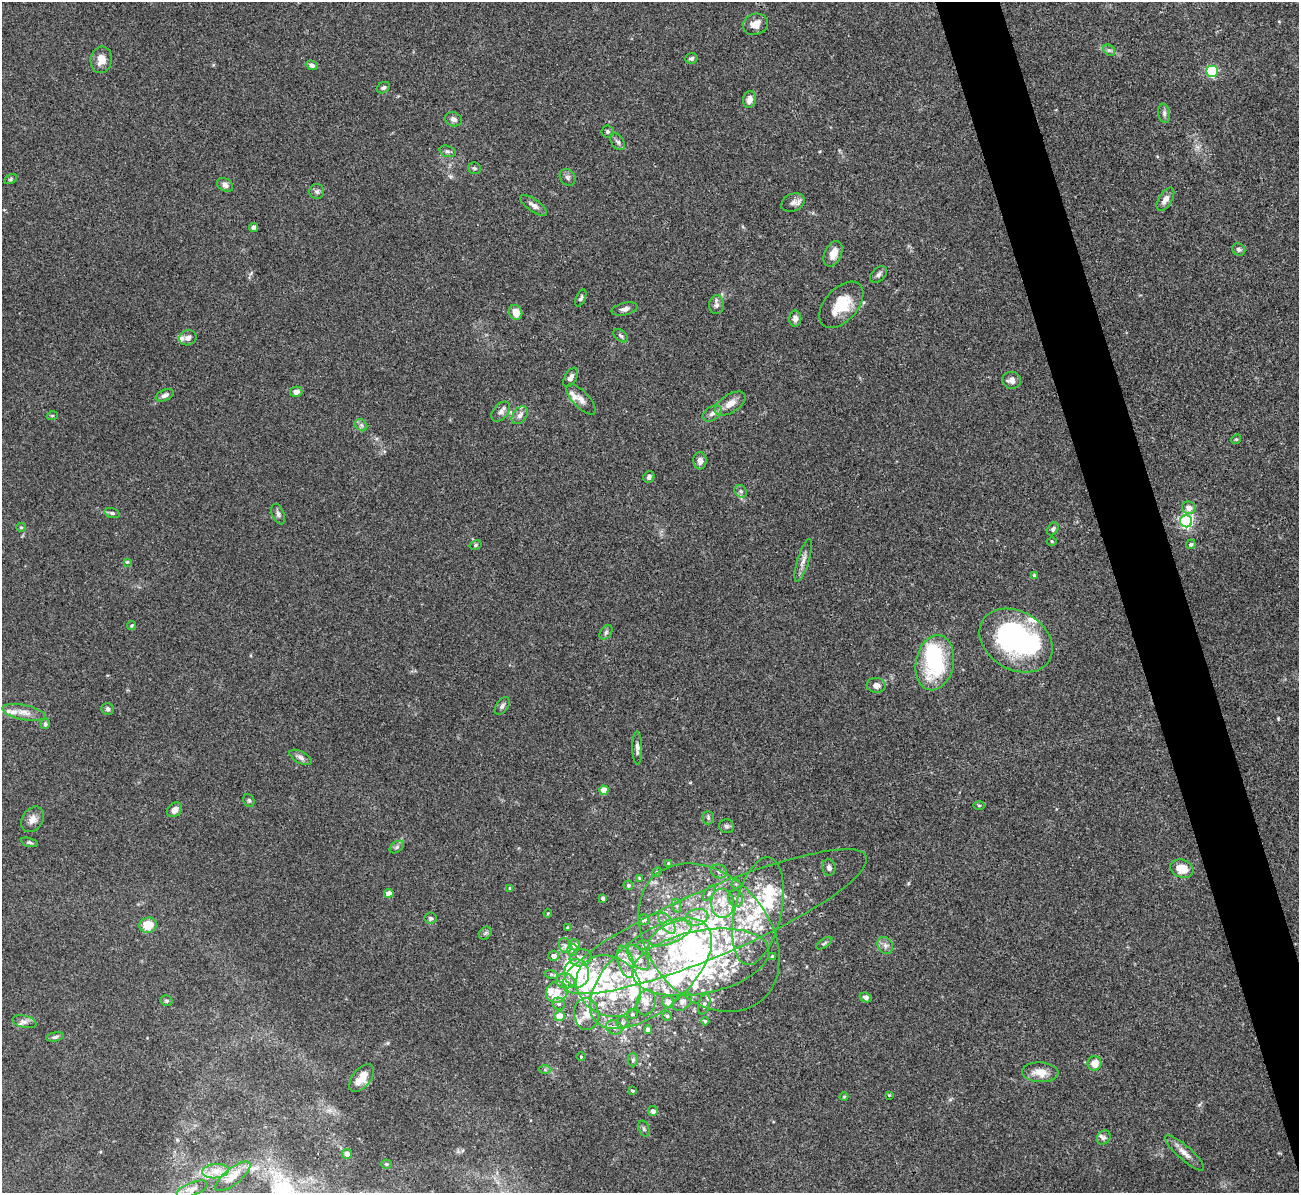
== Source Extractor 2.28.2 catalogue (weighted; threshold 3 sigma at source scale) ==
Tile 6 of 4 x 4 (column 2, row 2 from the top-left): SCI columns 1298-2594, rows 2527-3717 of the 5190 x 5175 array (HDU 1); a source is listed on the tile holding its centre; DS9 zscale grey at full resolution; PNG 1301 x 1195 px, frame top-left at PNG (2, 2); each listed source drawn as its Kron ellipse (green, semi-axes under 4 px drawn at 4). Shown black and unused: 4% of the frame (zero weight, under 3 of 4 exposures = <1% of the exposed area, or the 3 px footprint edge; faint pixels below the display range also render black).
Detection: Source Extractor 2.28.2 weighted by HDU 2 'WHT'; one run over the whole footprint, this tile lists its part. Background 0.0751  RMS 0.0058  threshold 0.026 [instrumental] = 3 sigma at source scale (4.5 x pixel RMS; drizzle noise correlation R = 1.50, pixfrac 1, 0.05/0.05 arcsec/px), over >= 5 px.
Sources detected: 223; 8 inside a brighter object's white glare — neither listed nor drawn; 55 inside a brighter listed object's ellipse — not listed separately; the other 160 listed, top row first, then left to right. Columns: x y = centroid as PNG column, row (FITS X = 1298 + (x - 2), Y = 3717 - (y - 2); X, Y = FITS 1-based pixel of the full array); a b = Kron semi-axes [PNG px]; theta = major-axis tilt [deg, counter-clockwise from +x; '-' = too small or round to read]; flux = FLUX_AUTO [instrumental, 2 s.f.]
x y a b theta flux
755 24 13 10 20 5.1
1109 50 6 5 - 1.1
691 58 6 5 - 1.5
101 60 13 10 79 5.6
312 65 6 4 -25 1.6
1212 71 5 5 - 63
383 88 7 5 31 1.3
749 99 8 6 78 3.7
1164 113 9 6 -81 1.7
453 119 9 7 -19 2.1
607 131 6 6 - 1.1
618 142 9 6 -56 1.7
447 151 8 5 -18 1.3
474 168 6 5 - 1.1
568 177 9 7 -55 1.7
11 179 7 4 28 0.87
225 185 9 6 -32 2.1
317 191 7 7 - 1.6
1165 199 13 6 59 3.9
793 203 12 8 23 2.8
534 205 16 6 -35 2.8
254 228 4 4 - 4.1
1239 249 7 6 - 1.6
833 254 13 8 65 5.8
878 274 10 6 43 1.7
581 298 9 4 66 1.2
716 305 9 7 89 2.3
841 305 27 16 48 18
624 309 13 6 13 2.3
516 312 7 6 - 6.7
795 319 8 6 90 3
620 336 8 5 -40 1.3
188 338 9 7 21 2.7
571 377 10 6 59 2.5
1011 380 9 8 - 3.5
296 392 6 5 - 2.9
165 395 9 5 24 2.2
581 399 19 8 -47 4.3
730 403 17 9 32 5.4
501 412 11 7 51 2.5
712 413 10 6 31 2.3
520 415 10 7 52 2.5
52 416 5 3 - 0.54
361 425 7 5 -45 1.4
1236 439 5 4 - 0.69
700 461 8 6 -85 3.2
649 477 6 5 - 1.6
741 491 7 5 -47 1.4
1189 508 7 6 - 4.4
112 513 8 4 -15 1.2
278 514 11 6 -68 1.6
1186 521 6 6 - 130
21 527 5 4 - 0.66
1053 529 7 5 54 1.2
1052 541 5 3 - 0.6
1191 544 5 4 - 1.2
476 545 6 4 28 0.86
803 560 22 6 73 3.7
127 562 3 3 - 0.54
1034 575 4 4 - 0.72
132 625 5 3 - 0.56
606 632 8 5 54 1.3
1016 641 39 29 -31 100
935 663 28 19 78 51
876 685 9 7 -3 2.9
502 706 10 6 54 1.5
108 709 6 6 - 1.4
24 712 22 7 -11 5.4
45 724 5 4 - 1.1
637 748 17 5 -89 2.4
301 757 12 6 -28 2.3
604 790 4 4 - 8.7
249 800 7 5 -68 1.1
979 805 6 4 -1 0.61
174 810 8 6 42 3.5
708 818 7 5 -89 1.1
33 819 13 10 55 4.1
726 826 7 7 - 1.5
29 842 9 4 -15 1.1
397 847 8 5 37 1.5
669 863 4 4 - 0.95
829 867 8 6 -77 2.2
1182 869 12 9 -19 8.5
719 871 8 7 - 2.3
657 872 5 4 - 0.61
639 878 4 3 - 0.53
736 884 4 4 - 0.7
628 885 5 4 - 1
510 888 4 4 - 1.1
389 893 5 4 - 5.8
709 893 8 4 55 1.2
603 898 4 4 - 2.3
736 898 8 7 - 2.3
722 903 15 11 -86 9
677 906 7 4 -71 1.1
758 911 55 23 78 44
548 913 4 3 - 0.58
697 917 11 8 15 4.7
431 918 6 5 - 1.1
644 920 6 5 - 1.5
715 922 165 33 23 160
667 923 12 6 -55 3.5
148 925 8 7 - 10
568 928 4 4 - 1.4
485 933 7 5 46 1.2
671 933 23 9 25 11
709 937 82 61 -50 150
824 943 9 3 34 1
565 945 8 6 -69 1.7
574 945 5 5 - 3.3
644 945 6 5 - 1.2
885 945 9 7 -54 2.5
572 950 6 5 - 1.1
554 956 5 5 - 3
772 957 4 4 - 1.2
581 958 11 8 16 3.3
638 958 14 7 -51 5.2
625 962 16 7 -73 5.1
701 962 69 31 11 89
577 973 14 12 -82 14
651 973 73 37 40 100
551 974 6 4 -18 0.87
565 981 9 7 -10 5.7
609 986 34 29 -35 38
557 992 11 10 - 6.4
866 997 6 4 -23 1.6
166 1001 6 5 - 1
668 1002 6 6 - 4
682 1002 11 7 44 2.8
646 1003 13 9 77 4.7
559 1004 6 6 - 1.4
704 1004 11 5 73 1.9
586 1014 16 12 -85 7
632 1014 5 4 - 0.89
559 1016 5 5 - 7.5
667 1016 5 5 - 0.9
705 1021 4 4 - 0.72
24 1022 12 6 -12 2.3
622 1023 6 6 - 1.1
614 1027 8 7 - 2.2
648 1030 4 4 - 2.9
55 1037 9 4 10 1.5
581 1057 4 3 - 0.45
633 1060 7 5 -90 1.2
1095 1063 7 7 - 6.5
545 1070 6 4 1 1
1040 1072 18 10 -4 7
362 1078 16 9 52 7.4
632 1091 4 3 - 0.79
889 1095 4 4 - 0.5
844 1097 4 4 - 0.61
653 1111 5 5 - 2.9
644 1129 8 5 -71 1.3
1104 1138 8 6 51 1.5
1185 1153 25 7 -42 4.7
347 1154 5 5 - 3.6
386 1164 5 4 - 0.73
215 1171 13 7 5 4.5
233 1176 22 8 38 5.3
192 1189 16 6 21 2.9